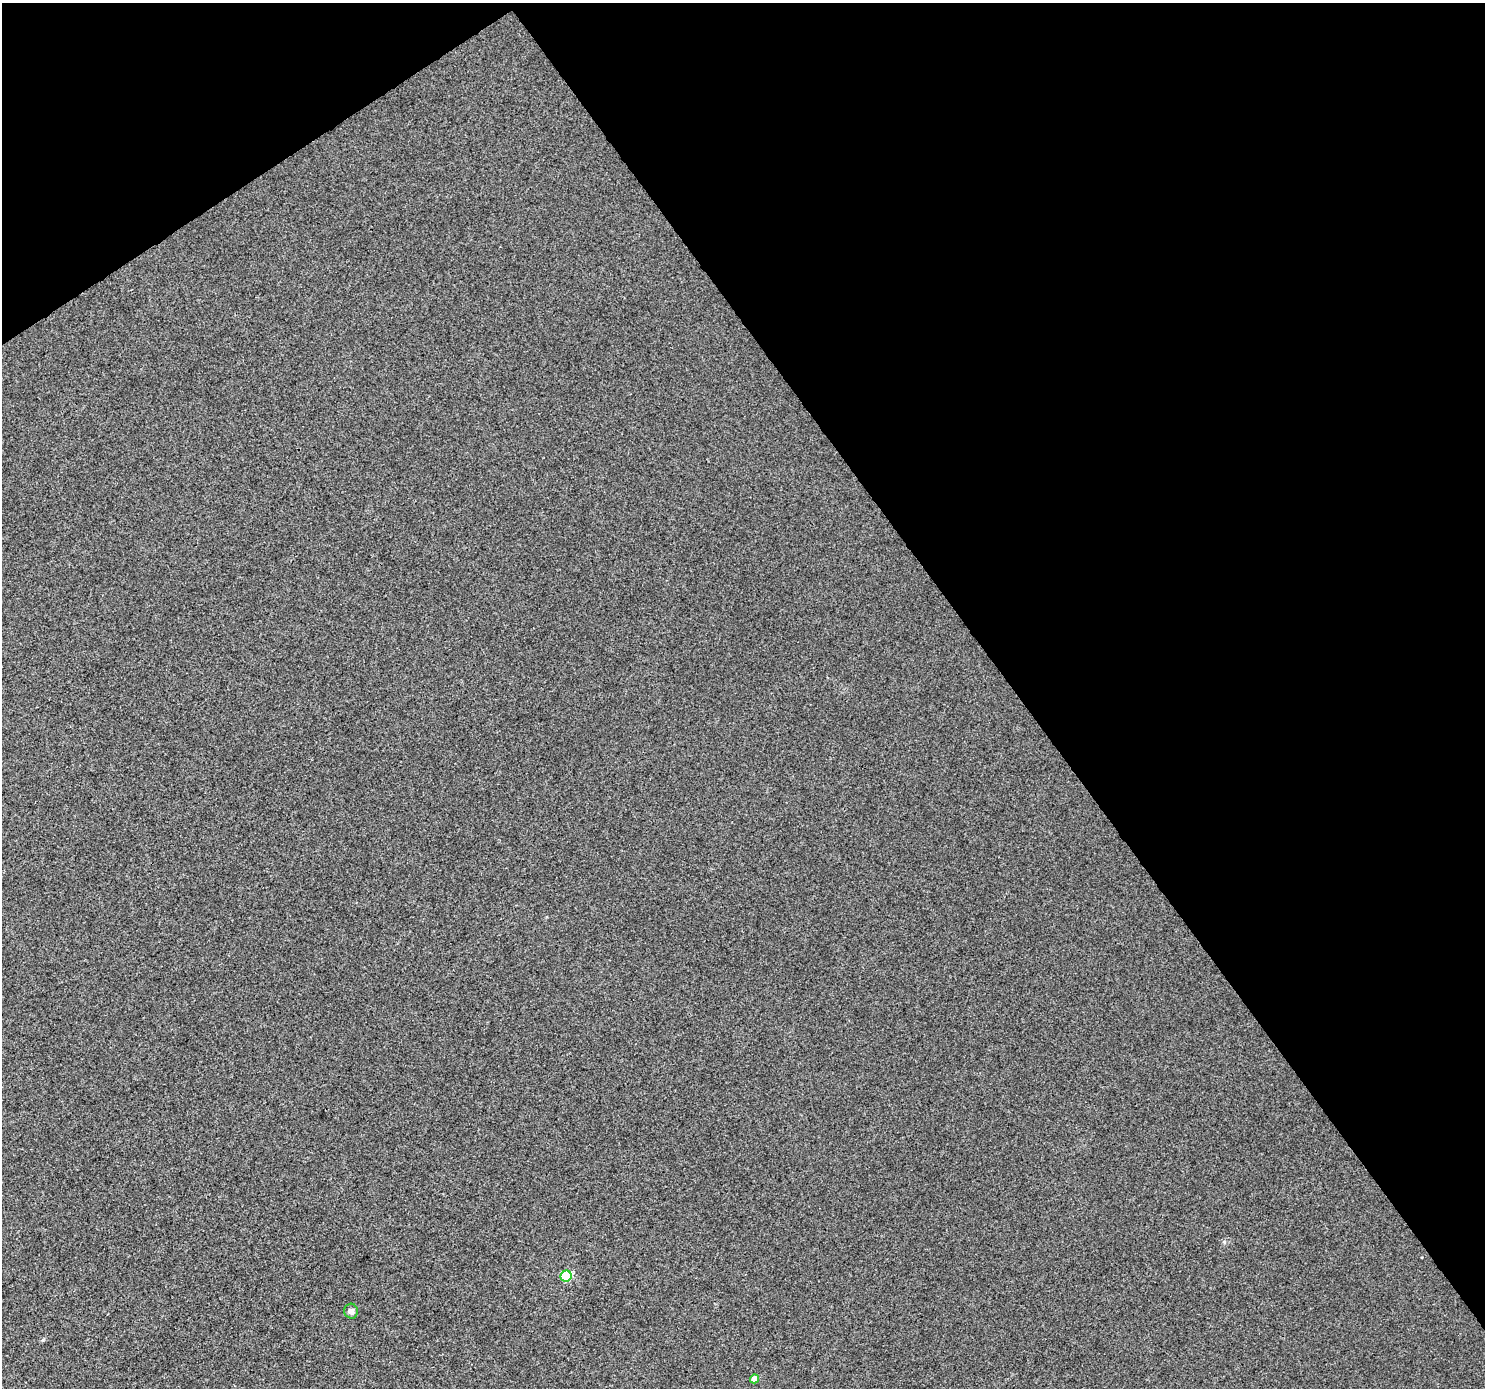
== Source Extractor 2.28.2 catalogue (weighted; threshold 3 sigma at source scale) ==
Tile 3 of 4 x 4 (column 3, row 1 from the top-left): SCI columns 2971-4453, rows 4349-5734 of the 5936 x 5861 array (HDU 1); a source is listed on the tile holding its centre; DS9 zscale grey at full resolution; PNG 1487 x 1390 px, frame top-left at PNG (2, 3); each listed source drawn as its Kron ellipse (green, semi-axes under 4 px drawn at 4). Shown black and unused: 36% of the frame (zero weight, under 3 of 4 exposures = <1% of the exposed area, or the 3 px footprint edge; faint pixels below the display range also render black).
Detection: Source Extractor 2.28.2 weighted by HDU 2 'WHT'; one run over the whole footprint, this tile lists its part. Background 3.25e-04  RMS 0.0036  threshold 0.0161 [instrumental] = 3 sigma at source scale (4.5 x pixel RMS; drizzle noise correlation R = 1.50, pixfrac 1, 0.0396/0.0396 arcsec/px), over >= 5 px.
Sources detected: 3; all 3 listed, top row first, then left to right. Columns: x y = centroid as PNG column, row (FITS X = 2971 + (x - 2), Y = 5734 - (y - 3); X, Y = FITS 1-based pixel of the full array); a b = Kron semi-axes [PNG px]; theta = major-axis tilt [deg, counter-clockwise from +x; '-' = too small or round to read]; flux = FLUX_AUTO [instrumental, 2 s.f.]
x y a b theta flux
566 1276 5 5 - 19
351 1311 7 6 - 1.5
754 1379 5 4 - 3